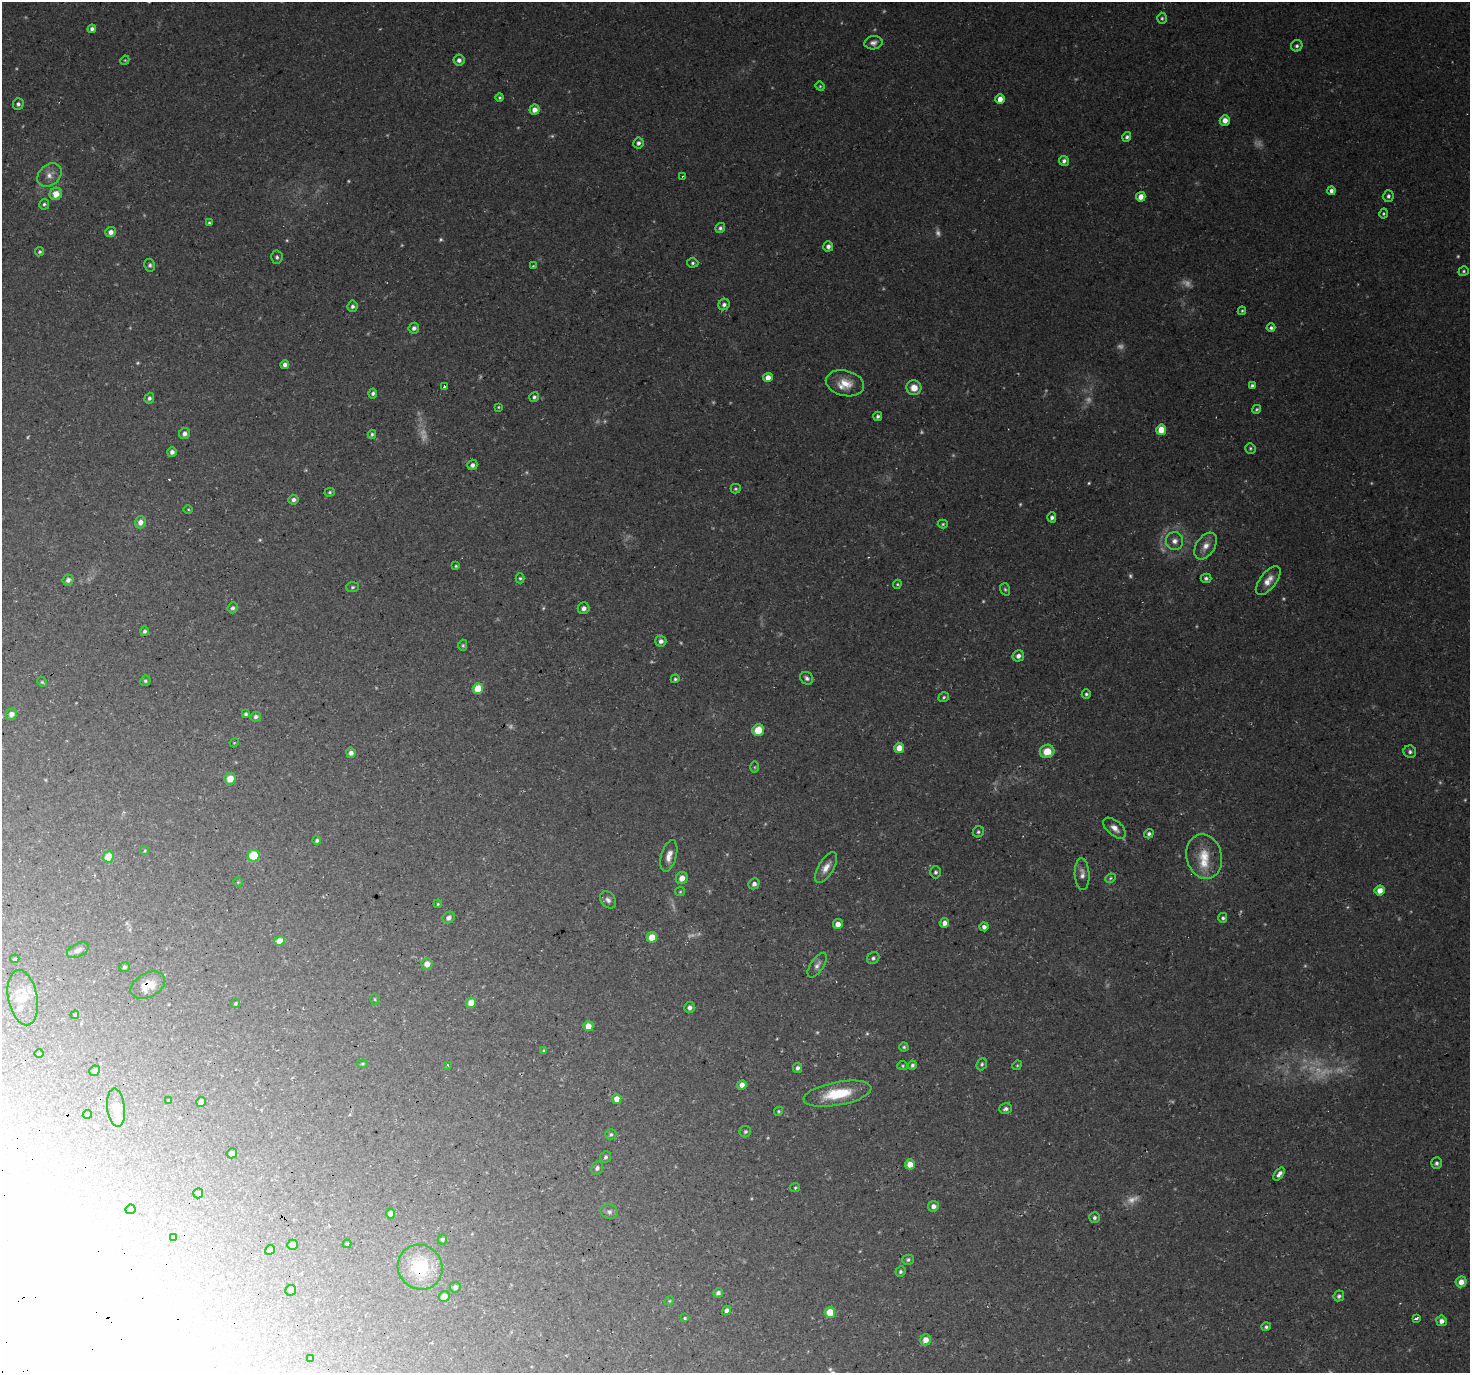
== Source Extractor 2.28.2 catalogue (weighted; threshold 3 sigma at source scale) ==
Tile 7 of 4 x 4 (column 3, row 2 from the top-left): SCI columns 2968-4435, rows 2937-4307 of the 5930 x 5812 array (HDU 1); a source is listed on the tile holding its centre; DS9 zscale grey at full resolution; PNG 1472 x 1375 px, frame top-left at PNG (2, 2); each listed source drawn as its Kron ellipse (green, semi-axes under 4 px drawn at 4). Shown black and unused: <1% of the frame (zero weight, under 3 of 4 exposures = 3% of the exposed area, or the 3 px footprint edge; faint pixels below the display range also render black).
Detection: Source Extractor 2.28.2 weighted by HDU 2 'WHT'; one run over the whole footprint, this tile lists its part. Background 0.0573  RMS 0.0044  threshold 0.0199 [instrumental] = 3 sigma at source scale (4.5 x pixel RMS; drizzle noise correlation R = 1.50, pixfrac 1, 0.0396/0.0396 arcsec/px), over >= 5 px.
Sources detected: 258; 44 too faint to see at this stretch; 9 inside a brighter object's white glare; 2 cosmic-ray / hot-pixel residue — neither listed nor drawn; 7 inside a brighter listed object's ellipse — not listed separately; the other 196 listed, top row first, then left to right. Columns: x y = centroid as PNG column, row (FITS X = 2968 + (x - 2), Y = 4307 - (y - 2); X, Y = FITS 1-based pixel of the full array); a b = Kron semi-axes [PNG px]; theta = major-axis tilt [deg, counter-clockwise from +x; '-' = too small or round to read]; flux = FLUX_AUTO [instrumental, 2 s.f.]
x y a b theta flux
1162 18 5 4 - 0.71
92 29 4 4 - 1.4
873 43 9 6 10 1.7
1297 46 6 5 - 0.96
125 60 5 3 - 0.41
459 60 5 5 - 1.9
820 86 5 4 - 0.5
500 98 4 4 - 0.63
1000 99 5 4 - 3.2
18 104 6 5 - 1.1
534 110 5 5 - 3.2
1225 120 5 5 - 3
1127 137 5 4 - 0.93
638 143 5 5 - 1.4
1064 161 5 5 - 1.4
49 175 13 10 42 3.5
682 176 3 3 - 0.51
1331 191 4 4 - 1.4
56 194 6 6 - 4.9
1388 196 6 5 - 1.1
1141 197 5 4 - 3.6
44 204 5 5 - 0.82
1384 214 5 4 - 0.6
209 223 4 3 - 0.67
720 228 5 4 - 0.96
111 232 5 5 - 2.4
828 246 5 5 - 1.7
39 252 5 4 - 0.74
277 257 7 6 - 1.1
693 263 6 4 3 0.78
150 265 6 5 - 0.95
533 266 4 3 - 0.42
1464 271 5 4 - 0.74
724 304 6 5 - 1.4
352 306 6 5 - 1.2
1242 311 4 3 - 0.51
414 328 5 5 - 1.5
1271 328 4 4 - 0.92
285 364 4 4 - 2
768 378 5 4 - 3.7
845 383 19 12 -13 6.9
444 386 3 3 - 2.2
1252 386 3 3 - 0.87
914 388 7 7 - 4.5
373 393 5 4 - 0.98
534 397 5 4 - 0.96
149 398 5 4 - 1
498 407 3 3 - 0.4
1257 409 4 3 - 0.56
878 416 4 4 - 1
1161 430 5 5 - 8.7
184 434 6 5 - 1.5
372 434 4 3 - 0.71
1250 448 5 5 - 0.66
172 452 5 5 - 1.7
472 465 5 5 - 1.4
736 489 5 5 - 0.68
330 492 5 4 - 0.61
293 500 5 4 - 1.4
188 510 5 3 - 0.41
1052 517 5 4 - 1.4
140 522 6 5 - 2.7
943 524 5 4 - 0.62
1174 541 9 8 - 2.4
1206 546 15 9 56 3.7
456 566 4 4 - 0.49
520 578 5 4 - 0.68
1206 578 5 4 - 0.92
68 580 5 5 - 1.6
1268 581 17 8 51 4.5
897 584 4 4 - 0.5
352 587 6 5 - 0.77
1005 589 6 5 - 0.74
233 608 5 5 - 1
584 608 6 6 - 1.9
144 631 5 4 - 0.98
661 641 5 5 - 1.9
463 645 5 4 - 0.65
1018 656 6 5 - 1.7
807 678 7 6 - 1.3
675 679 4 4 - 0.62
145 681 5 5 - 0.77
42 682 5 4 - 0.52
478 689 5 5 - 13
1086 694 4 4 - 0.83
944 697 6 4 34 0.73
11 714 6 5 - 2.3
246 714 4 3 - 0.88
256 717 5 5 - 1.1
758 730 6 5 - 8.5
234 743 4 3 - 0.35
899 748 5 5 - 5
1047 751 7 6 - 6.8
1410 752 6 6 - 1.1
351 753 5 4 - 1.9
755 767 6 4 -90 0.53
230 779 6 5 - 5.4
1115 828 13 7 -40 2.8
978 832 6 5 - 0.85
1149 834 5 4 - 0.95
317 840 4 4 - 0.83
145 851 4 3 - 0.4
254 856 6 6 - 18
669 856 16 7 74 3.7
109 857 5 5 - 11
1204 857 22 17 -75 11
826 868 17 7 59 3.8
936 872 6 5 - 0.98
1082 874 16 7 -86 2.6
682 878 6 5 - 3.3
1110 878 5 4 - 0.6
238 882 5 5 - 0.46
754 884 6 5 - 1.5
1380 890 5 5 - 3.7
680 892 5 4 - 0.48
608 900 9 7 -52 1.6
438 904 4 3 - 0.39
449 918 6 5 - 1.5
1223 918 5 4 - 0.86
944 923 5 4 - 2.3
838 924 5 5 - 3.3
984 927 4 4 - 1.7
652 937 5 5 - 6.7
280 941 5 4 - 3.3
78 950 12 6 24 1.7
873 958 7 5 42 1
15 959 5 4 - 0.52
427 964 5 5 - 3.2
817 965 14 6 56 2
124 967 5 5 - 0.77
148 985 18 12 28 6.2
23 998 28 14 -79 6.4
375 999 5 3 - 0.48
235 1003 4 4 - 0.55
471 1003 5 5 - 5.4
690 1007 5 5 - 1.6
75 1015 4 4 - 0.4
588 1026 5 5 - 4
904 1047 4 4 - 0.68
544 1051 3 3 - 0.69
39 1054 5 3 - 0.35
363 1064 5 4 - 0.51
982 1064 6 5 - 0.85
448 1065 3 2 - 0.44
912 1065 4 4 - 0.88
1017 1065 5 4 - 0.52
903 1066 5 4 - 0.56
798 1068 5 4 - 1.3
95 1071 5 5 - 1.8
742 1085 5 4 - 3.1
837 1094 34 11 11 17
617 1099 5 4 - 3.9
169 1101 4 3 - 0.52
201 1102 5 5 - 2.4
116 1108 19 9 -83 4.3
1006 1109 6 5 - 1.5
778 1111 5 4 - 0.54
87 1114 4 4 - 0.67
745 1132 6 5 - 0.88
611 1134 5 5 - 0.75
232 1153 5 5 - 1.6
605 1157 6 5 - 0.88
1437 1163 6 5 - 1.1
910 1164 5 5 - 4.6
597 1168 7 5 63 1.1
1279 1174 7 4 53 1.7
795 1188 5 4 - 0.56
198 1193 5 5 - 1.8
933 1206 5 5 - 2.1
130 1209 5 4 - 1.3
609 1212 9 7 -16 1.4
391 1214 4 4 - 2.7
1094 1217 5 5 - 1.1
174 1237 4 3 - 0.66
442 1239 5 5 - 0.87
347 1244 4 4 - 0.56
292 1245 5 5 - 2.9
270 1250 5 4 - 1.2
908 1260 6 5 - 0.87
420 1267 23 21 -45 20
900 1272 5 5 - 0.92
1461 1282 6 5 - 3.1
455 1287 5 5 - 1.5
291 1290 5 5 - 1.3
718 1293 5 5 - 1.4
444 1296 5 5 - 3.6
1339 1296 5 5 - 1.1
669 1301 5 3 - 0.41
727 1310 5 4 - 1.8
830 1312 5 5 - 8.9
685 1318 3 3 - 1.6
1416 1318 4 3 - 1.4
1441 1321 5 5 - 2.1
1266 1327 4 4 - 0.79
925 1340 6 5 - 4
311 1358 4 3 - 0.42
Overlapping masked pixels (flux is a lower limit): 2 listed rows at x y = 148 985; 420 1267